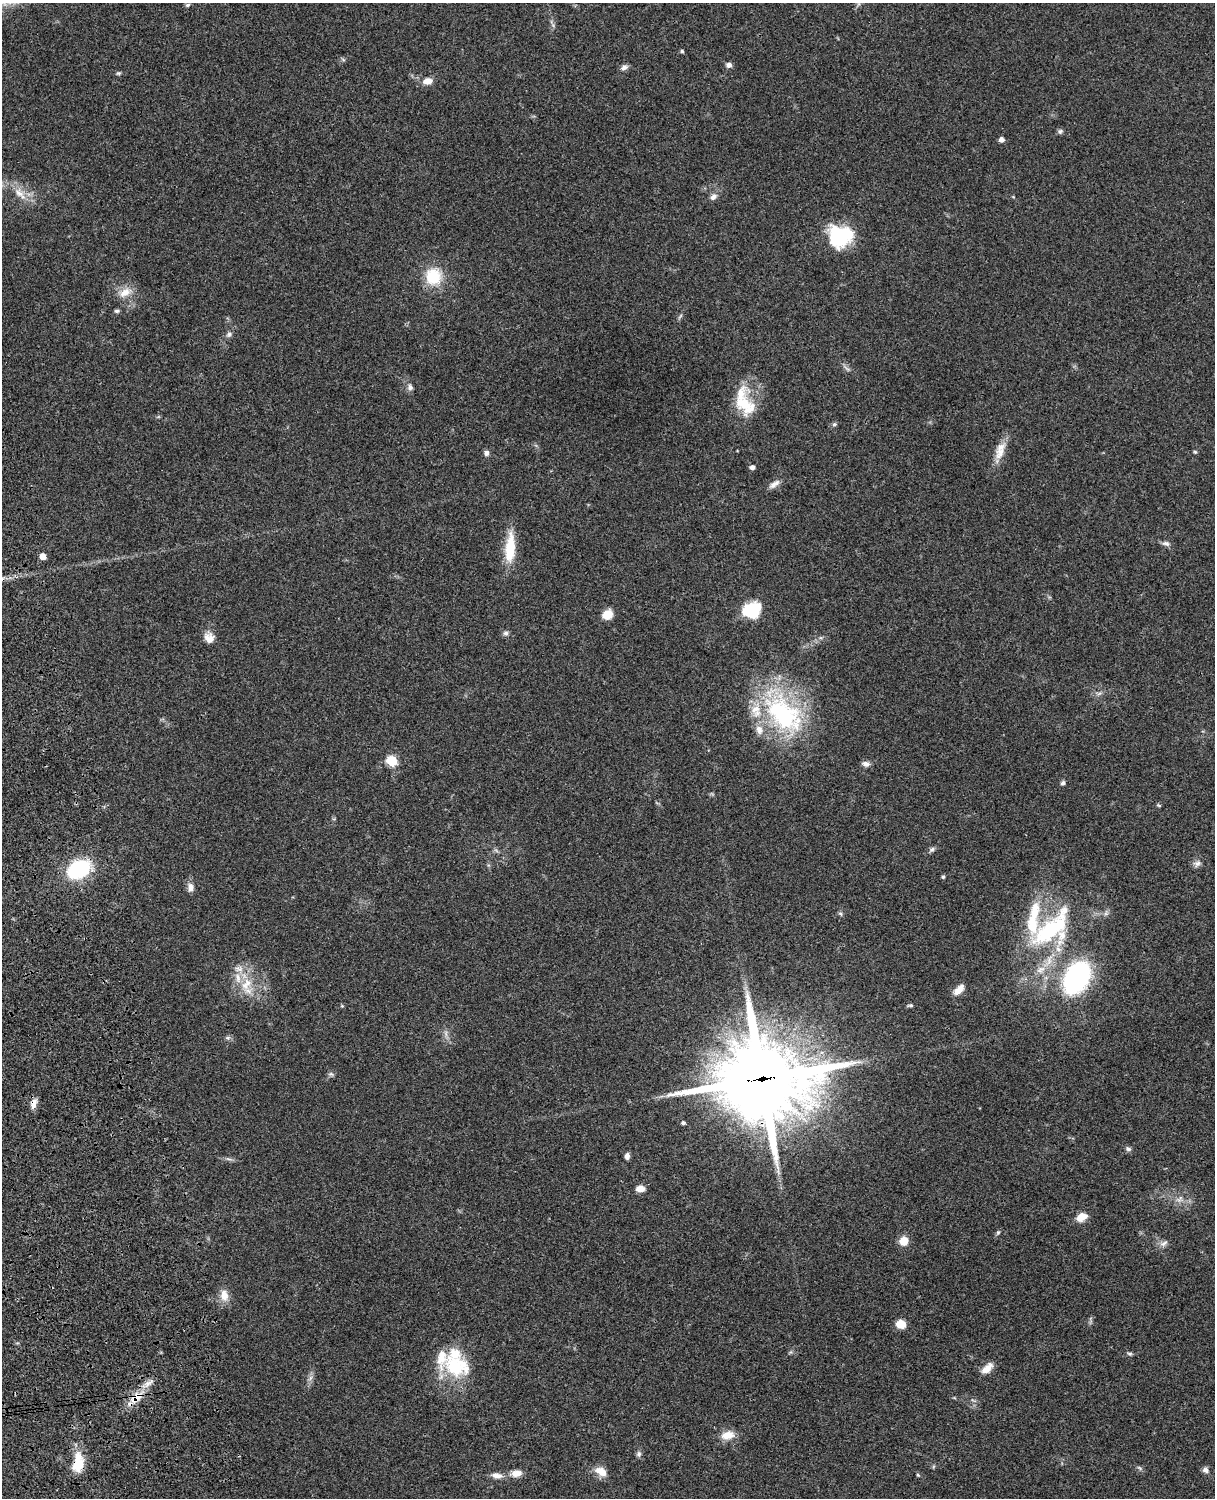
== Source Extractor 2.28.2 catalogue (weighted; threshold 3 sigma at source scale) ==
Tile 7 of 4 x 3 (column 3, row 2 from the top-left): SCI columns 2547-3759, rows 1772-3267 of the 5092 x 4924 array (HDU 1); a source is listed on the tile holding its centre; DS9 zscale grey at full resolution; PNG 1217 x 1500 px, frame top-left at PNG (2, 3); no overlay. Shown black and unused: <1% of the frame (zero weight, under 3 of 4 exposures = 6% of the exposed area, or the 3 px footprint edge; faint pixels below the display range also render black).
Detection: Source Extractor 2.28.2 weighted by HDU 2 'WHT'; one run over the whole footprint, this tile lists its part. Background 0.0791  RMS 0.0058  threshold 0.026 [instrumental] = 3 sigma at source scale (4.5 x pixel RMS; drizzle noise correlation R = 1.50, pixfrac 1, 0.05/0.05 arcsec/px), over >= 5 px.
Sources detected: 95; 1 too faint to see at this stretch — not listed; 12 inside a brighter listed object's ellipse — not listed separately; the other 82 listed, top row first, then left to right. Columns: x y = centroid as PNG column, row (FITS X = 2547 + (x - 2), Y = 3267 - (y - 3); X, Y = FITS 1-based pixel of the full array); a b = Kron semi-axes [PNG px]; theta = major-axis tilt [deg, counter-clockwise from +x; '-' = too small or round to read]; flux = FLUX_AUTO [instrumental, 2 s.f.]
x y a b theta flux
858 4 7 4 71 1.1
187 5 7 5 17 1
682 51 4 4 - 0.82
729 65 7 6 - 2.1
624 67 9 7 25 2.1
118 73 6 4 18 0.85
427 81 10 7 10 4.9
1060 131 7 7 - 1.2
1001 139 5 5 - 2.3
19 193 17 10 -43 6.9
713 197 10 7 40 2.6
840 237 25 21 17 39
433 277 17 16 - 21
125 292 19 10 29 6.7
117 311 6 5 - 1.1
680 316 8 3 45 0.85
229 334 8 6 56 1.6
847 369 13 3 -41 1.4
410 387 8 7 - 1.9
744 404 30 20 -43 20
834 424 7 5 21 1
1195 452 5 4 - 0.72
486 453 7 6 - 1.7
1000 453 19 13 76 7.4
752 467 5 5 - 1.9
774 484 16 7 36 3.2
1166 543 11 6 -13 2.1
510 548 38 12 86 18
43 556 5 4 - 7.1
752 610 17 12 21 28
607 615 9 8 - 10
506 633 7 7 - 1.5
209 638 13 11 -59 5.3
784 714 65 39 -44 83
392 760 6 6 - 27
866 764 9 7 -14 2.3
1063 783 7 5 51 1.2
1158 805 6 3 -18 0.7
932 849 8 6 43 1.5
1197 863 11 8 15 2.4
79 869 16 11 28 67
943 877 5 4 - 0.8
191 887 11 8 -83 3.2
1106 913 7 4 72 1.2
840 914 7 5 -31 0.97
1048 932 56 44 10 74
239 969 13 9 -9 4.5
1077 977 18 12 59 210
246 984 23 13 62 12
959 990 16 8 43 4.6
910 1005 7 5 7 1.1
342 1006 5 4 - 0.59
228 1038 6 6 - 1.2
331 1074 8 4 -1 1.1
762 1079 31 26 -1 7200
33 1104 14 8 74 3.7
683 1123 5 4 - 1.1
1128 1149 8 6 -19 1.5
627 1156 7 5 85 2.3
228 1159 10 4 -13 1.4
640 1189 9 7 7 4.5
1180 1199 13 6 55 2.7
1082 1217 13 8 25 7
998 1233 7 5 69 0.96
904 1241 9 8 - 7.7
1164 1243 13 7 27 2.5
224 1295 15 10 -80 6.2
901 1324 8 7 - 10
1130 1354 7 4 -6 1
456 1366 39 28 -18 32
987 1368 16 8 42 5.6
310 1378 8 4 54 1.6
136 1397 23 12 41 11
728 1435 18 10 12 7.1
639 1454 8 7 - 1.5
78 1463 25 13 85 15
1139 1468 8 3 -45 0.93
1205 1470 8 7 - 2.3
601 1471 16 9 -30 6.8
516 1473 14 8 8 5.1
918 1475 5 4 - 0.62
497 1476 14 7 -7 3.9
Overlapping masked pixels (flux is a lower limit): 4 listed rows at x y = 762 1079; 33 1104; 136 1397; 78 1463